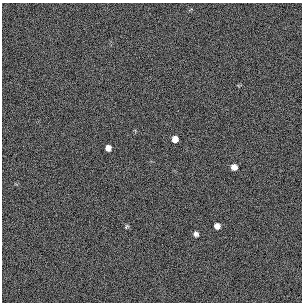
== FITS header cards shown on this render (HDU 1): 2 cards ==
NAXIS1  =                  300 / length of original image axis
NAXIS2  =                  300 / length of original image axis

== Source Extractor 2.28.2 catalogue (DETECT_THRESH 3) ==
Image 300 x 300 px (HDU 1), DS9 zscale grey, 1 PNG px = 1 image px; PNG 304 x 304 px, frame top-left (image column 1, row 300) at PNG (2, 3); no overlay
Background 385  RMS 66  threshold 199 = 3 sigma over >= 5 px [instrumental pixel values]
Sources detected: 6; all 6 listed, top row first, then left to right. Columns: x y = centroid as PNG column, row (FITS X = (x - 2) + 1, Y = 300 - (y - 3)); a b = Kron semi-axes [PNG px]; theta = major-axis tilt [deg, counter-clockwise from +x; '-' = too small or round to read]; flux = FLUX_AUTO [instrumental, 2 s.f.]
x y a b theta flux
175 139 6 5 - 32000
108 148 6 5 - 24000
234 167 5 5 - 28000
126 226 5 4 - 6100
217 226 5 5 - 24000
196 234 6 5 - 12000